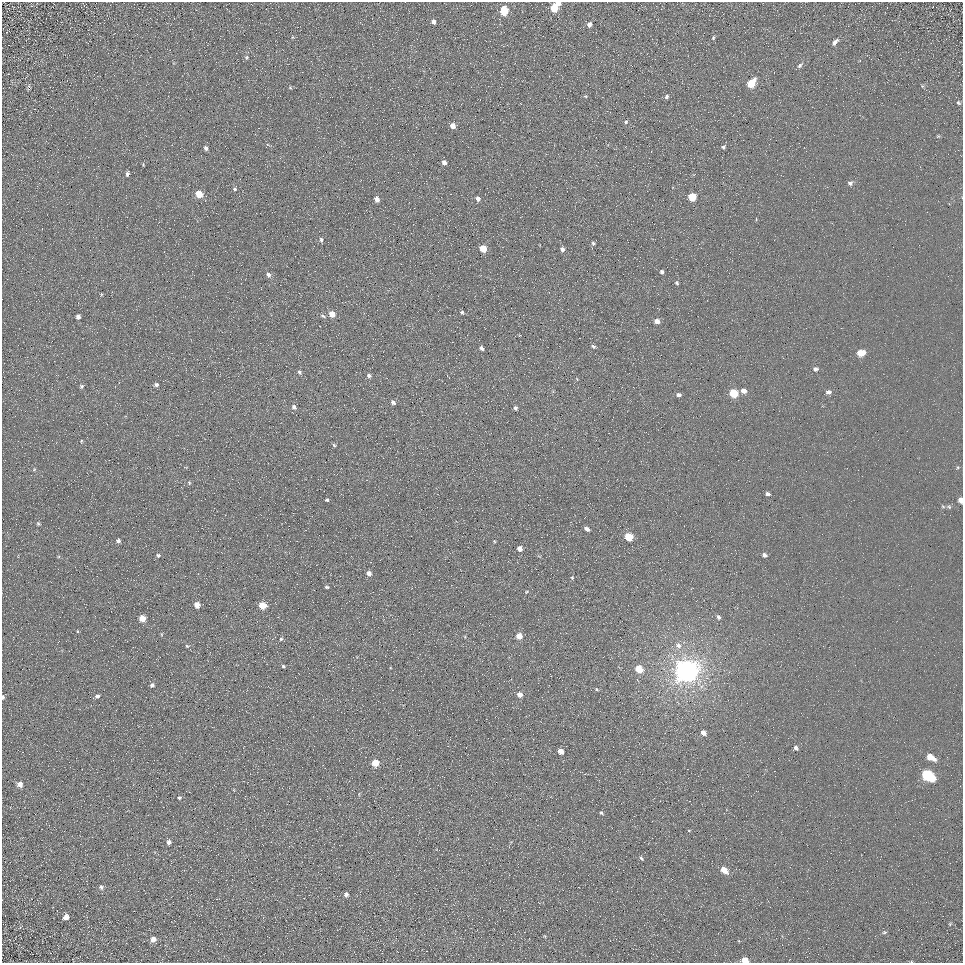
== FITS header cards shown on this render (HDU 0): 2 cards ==
NAXIS1  =                  961
NAXIS2  =                  961

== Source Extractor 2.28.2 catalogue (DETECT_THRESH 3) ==
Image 961 x 961 px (HDU 0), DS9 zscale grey, 1 PNG px = 1 image px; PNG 965 x 965 px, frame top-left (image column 1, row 961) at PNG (2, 2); no overlay
Background 5.03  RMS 7.8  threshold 23.3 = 3 sigma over >= 5 px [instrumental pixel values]
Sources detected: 121; all 121 listed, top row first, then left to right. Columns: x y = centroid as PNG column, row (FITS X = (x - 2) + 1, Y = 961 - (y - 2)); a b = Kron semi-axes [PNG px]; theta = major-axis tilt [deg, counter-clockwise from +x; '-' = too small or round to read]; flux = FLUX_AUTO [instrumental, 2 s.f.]
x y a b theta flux
559 3 4 3 - 2500
554 8 6 5 - 16000
504 11 6 5 - 20000
433 22 4 4 - 2000
589 25 5 4 - 2100
293 37 5 3 - 490
713 38 5 4 - 690
835 42 8 4 51 2200
246 57 6 5 - 900
800 65 7 5 47 1100
751 83 7 5 54 16000
29 86 6 5 - 810
922 86 5 3 - 510
290 88 5 4 - 600
585 96 5 3 - 500
666 97 5 4 - 1200
958 103 6 4 -47 780
626 122 5 4 - 760
452 126 5 4 - 4800
938 136 6 3 19 550
723 147 4 4 - 940
206 148 6 4 -65 1400
444 162 4 4 - 2600
143 165 4 3 - 510
127 174 6 5 - 1300
850 183 6 5 - 1400
235 189 6 4 -29 790
199 194 5 5 - 12000
692 197 5 5 - 17000
377 199 5 4 - 4300
478 199 5 4 - 2800
927 212 2 2 - 240
321 240 6 4 -83 1100
593 243 6 5 - 960
483 248 5 4 - 11000
562 249 5 5 - 2100
662 272 4 4 - 1200
268 275 6 5 - 1900
677 283 6 4 -66 910
462 312 4 4 - 900
332 314 5 4 - 7300
323 316 8 4 -26 1000
78 317 4 4 - 2200
657 321 5 4 - 3600
520 335 4 3 - 350
593 346 5 4 - 970
481 348 5 3 - 1500
861 353 6 5 - 10000
816 369 6 5 - 1600
299 372 5 5 - 1000
369 375 5 5 - 1300
156 385 5 4 - 1200
82 386 4 4 - 800
744 391 5 5 - 3300
828 392 6 5 - 2100
734 393 5 5 - 21000
679 395 5 4 - 1400
393 402 5 4 - 1600
294 407 6 5 - 1600
516 408 5 4 - 1100
81 441 5 3 - 400
334 445 5 3 - 610
958 467 5 4 - 510
34 469 6 3 21 530
189 483 5 5 - 750
768 494 4 3 - 1600
327 500 3 3 - 900
961 500 5 4 - 4700
949 507 6 5 - 860
38 523 5 4 - 720
587 529 5 4 - 2100
629 537 5 5 - 18000
118 541 4 4 - 1600
494 541 4 3 - 480
519 548 5 5 - 3000
158 555 5 5 - 920
764 555 5 4 - 1600
369 573 6 5 - 2700
572 577 5 4 - 610
327 587 5 3 - 870
526 592 5 3 - 500
197 605 5 5 - 5400
263 605 5 5 - 15000
718 617 5 4 - 1300
142 618 5 5 - 7700
78 631 4 3 - 500
161 634 5 3 - 510
519 636 5 5 - 5500
465 637 5 3 - 450
281 639 4 4 - 710
678 645 10 7 -33 2800
187 646 5 4 - 620
283 666 3 3 - 810
639 669 5 5 - 11000
686 671 8 7 - 820000
152 685 5 4 - 1400
596 689 5 4 - 550
520 694 5 4 - 3600
97 696 5 5 - 1400
3 697 5 3 - 950
703 733 5 4 - 3700
796 748 6 4 -55 1300
561 751 5 4 - 4600
930 757 8 5 -30 7300
375 763 5 5 - 13000
928 775 9 6 -31 60000
20 784 6 6 - 3600
179 798 6 5 - 960
601 813 4 3 - 870
689 830 5 3 - 400
168 842 4 4 - 2200
641 858 6 3 -52 880
724 870 7 5 -42 7000
101 887 7 6 - 1400
346 894 4 4 - 2300
66 917 6 5 - 3200
950 924 5 4 - 570
884 932 6 4 19 820
153 939 6 6 - 3800
745 960 5 4 - 10000
911 961 5 3 - 450
At the frame edge (FLAGS 8, measured only in part): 5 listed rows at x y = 559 3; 961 500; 3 697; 745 960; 911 961